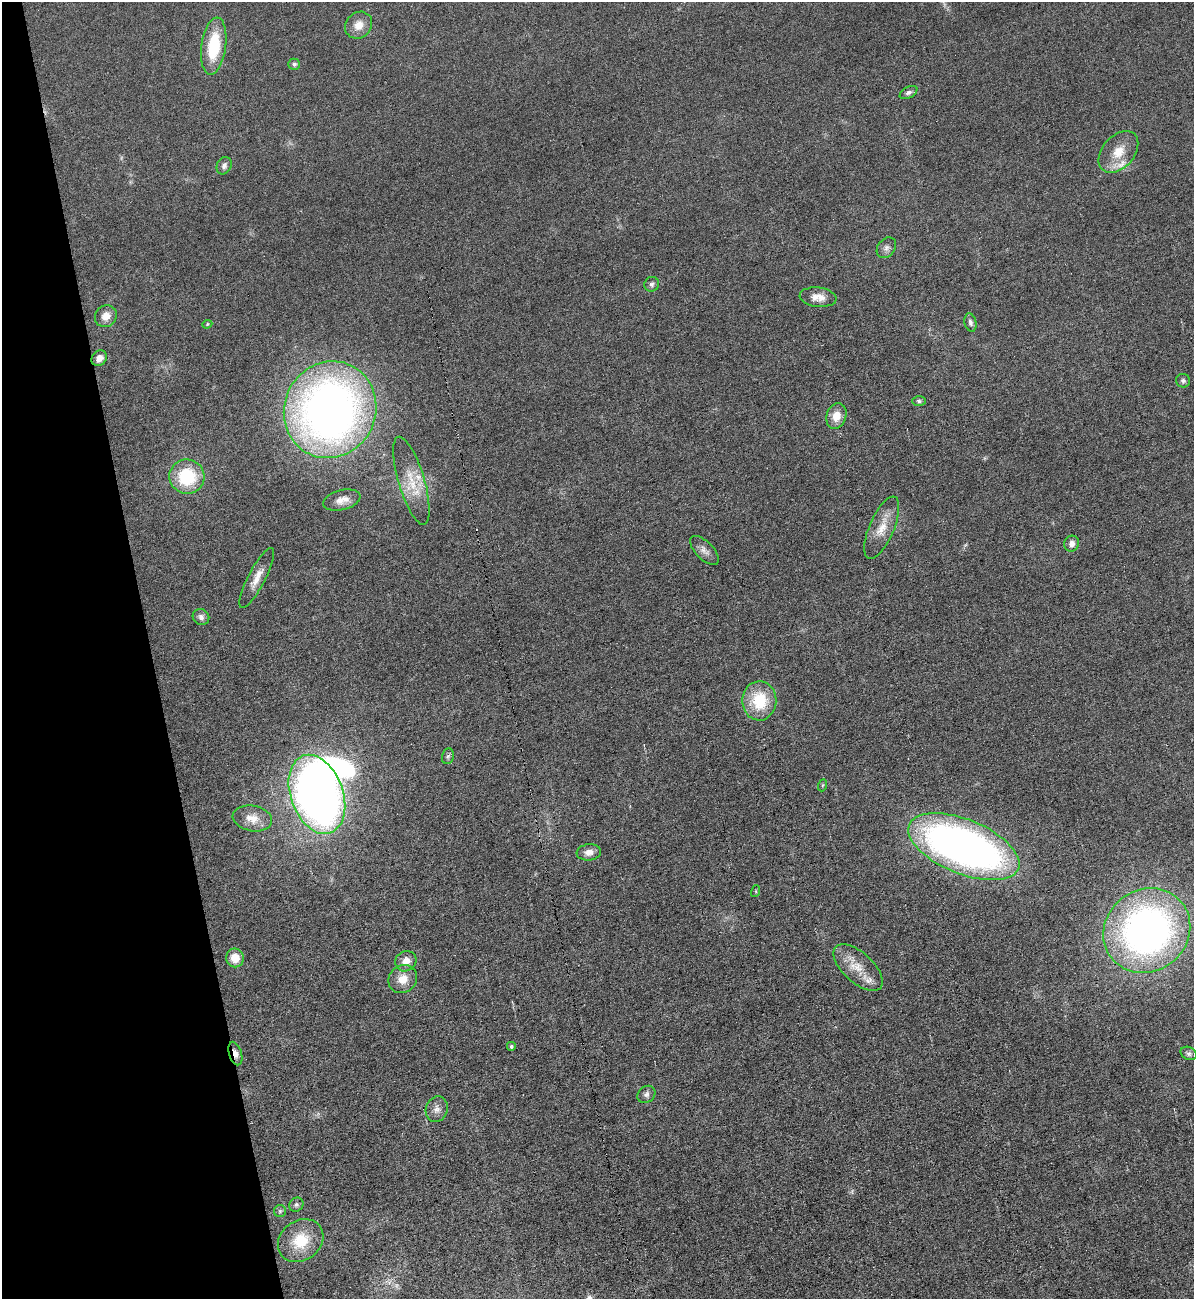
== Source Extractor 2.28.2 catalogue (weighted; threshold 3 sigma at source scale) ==
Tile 5 of 4 x 4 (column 1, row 2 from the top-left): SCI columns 266-1457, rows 2597-3893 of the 5175 x 5193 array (HDU 1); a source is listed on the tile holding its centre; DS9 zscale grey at full resolution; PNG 1196 x 1301 px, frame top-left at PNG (2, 2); each listed source drawn as its Kron ellipse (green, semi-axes under 4 px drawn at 4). Shown black and unused: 13% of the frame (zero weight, under 3 of 6 exposures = <1% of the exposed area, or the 3 px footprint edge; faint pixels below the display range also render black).
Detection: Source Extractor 2.28.2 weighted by HDU 2 'WHT'; one run over the whole footprint, this tile lists its part. Background 0.0232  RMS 0.0037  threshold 0.0151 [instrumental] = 3 sigma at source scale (4.09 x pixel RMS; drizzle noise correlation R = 1.36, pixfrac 0.8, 0.05/0.05 arcsec/px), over >= 5 px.
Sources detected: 51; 1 too faint to see at this stretch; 1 inside a brighter object's white glare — neither listed nor drawn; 3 inside a brighter listed object's ellipse — not listed separately; the other 46 listed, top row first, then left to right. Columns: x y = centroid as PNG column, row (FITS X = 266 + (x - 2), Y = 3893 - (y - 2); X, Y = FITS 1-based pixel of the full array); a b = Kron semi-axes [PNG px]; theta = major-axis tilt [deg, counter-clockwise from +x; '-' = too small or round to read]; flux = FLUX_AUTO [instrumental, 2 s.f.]
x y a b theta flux
359 25 14 12 43 3.9
214 46 29 12 82 16
294 64 6 5 - 0.93
908 93 9 5 28 0.97
1118 152 24 16 49 7.3
224 166 9 7 65 1.3
886 248 11 8 52 1.5
652 284 7 7 - 1
818 297 18 9 -7 3.5
106 316 11 10 - 3.3
970 323 9 6 -77 1.1
207 324 5 4 - 0.37
99 358 8 7 - 2.2
1183 381 7 7 - 0.85
919 401 7 5 -1 0.67
330 410 49 45 65 250
836 416 13 10 72 4.6
187 477 17 17 - 18
411 481 46 13 -73 10
342 500 19 10 14 3.5
882 528 33 12 67 6.3
1072 544 8 7 - 2.2
704 550 18 9 -45 2.1
257 578 33 8 63 4.4
201 617 8 7 - 1.3
759 701 20 17 89 14
448 756 8 6 73 0.83
823 785 6 4 70 0.4
317 794 41 26 -70 250
252 818 20 12 -10 4.8
964 847 59 27 -22 200
589 852 12 8 8 2.5
756 891 6 4 73 0.34
1147 930 45 41 38 170
235 958 9 8 - 4.8
406 961 11 10 - 3.2
858 968 30 15 -43 7.3
403 979 15 13 39 4.6
511 1046 4 4 - 0.68
1189 1053 8 6 -27 0.93
235 1054 12 6 -73 2.2
646 1094 10 7 40 1.3
437 1109 13 10 71 2.3
296 1205 7 6 - 0.82
280 1211 6 6 - 0.64
301 1241 24 20 37 12
Overlapping masked pixels (flux is a lower limit): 1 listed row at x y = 235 1054